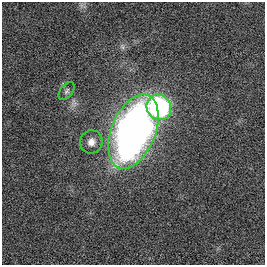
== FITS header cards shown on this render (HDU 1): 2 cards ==
NAXIS1  =                  263
NAXIS2  =                  263

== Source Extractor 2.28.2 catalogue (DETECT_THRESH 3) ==
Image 263 x 263 px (HDU 1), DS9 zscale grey, 1 PNG px = 1 image px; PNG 267 x 267 px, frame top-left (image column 1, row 263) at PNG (2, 2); each listed source drawn as its Kron ellipse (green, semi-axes under 4 px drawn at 4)
Background 5.24e-04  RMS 0.037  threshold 0.112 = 3 sigma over >= 5 px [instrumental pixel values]
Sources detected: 4; all 4 listed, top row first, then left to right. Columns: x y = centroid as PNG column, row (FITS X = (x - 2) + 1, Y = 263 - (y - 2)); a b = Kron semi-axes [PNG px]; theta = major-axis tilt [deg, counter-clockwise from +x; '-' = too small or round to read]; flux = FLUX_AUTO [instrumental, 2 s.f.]
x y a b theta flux
67 91 10 6 53 7.7
159 107 13 12 - 450
133 132 39 22 68 1800
91 142 12 11 - 22